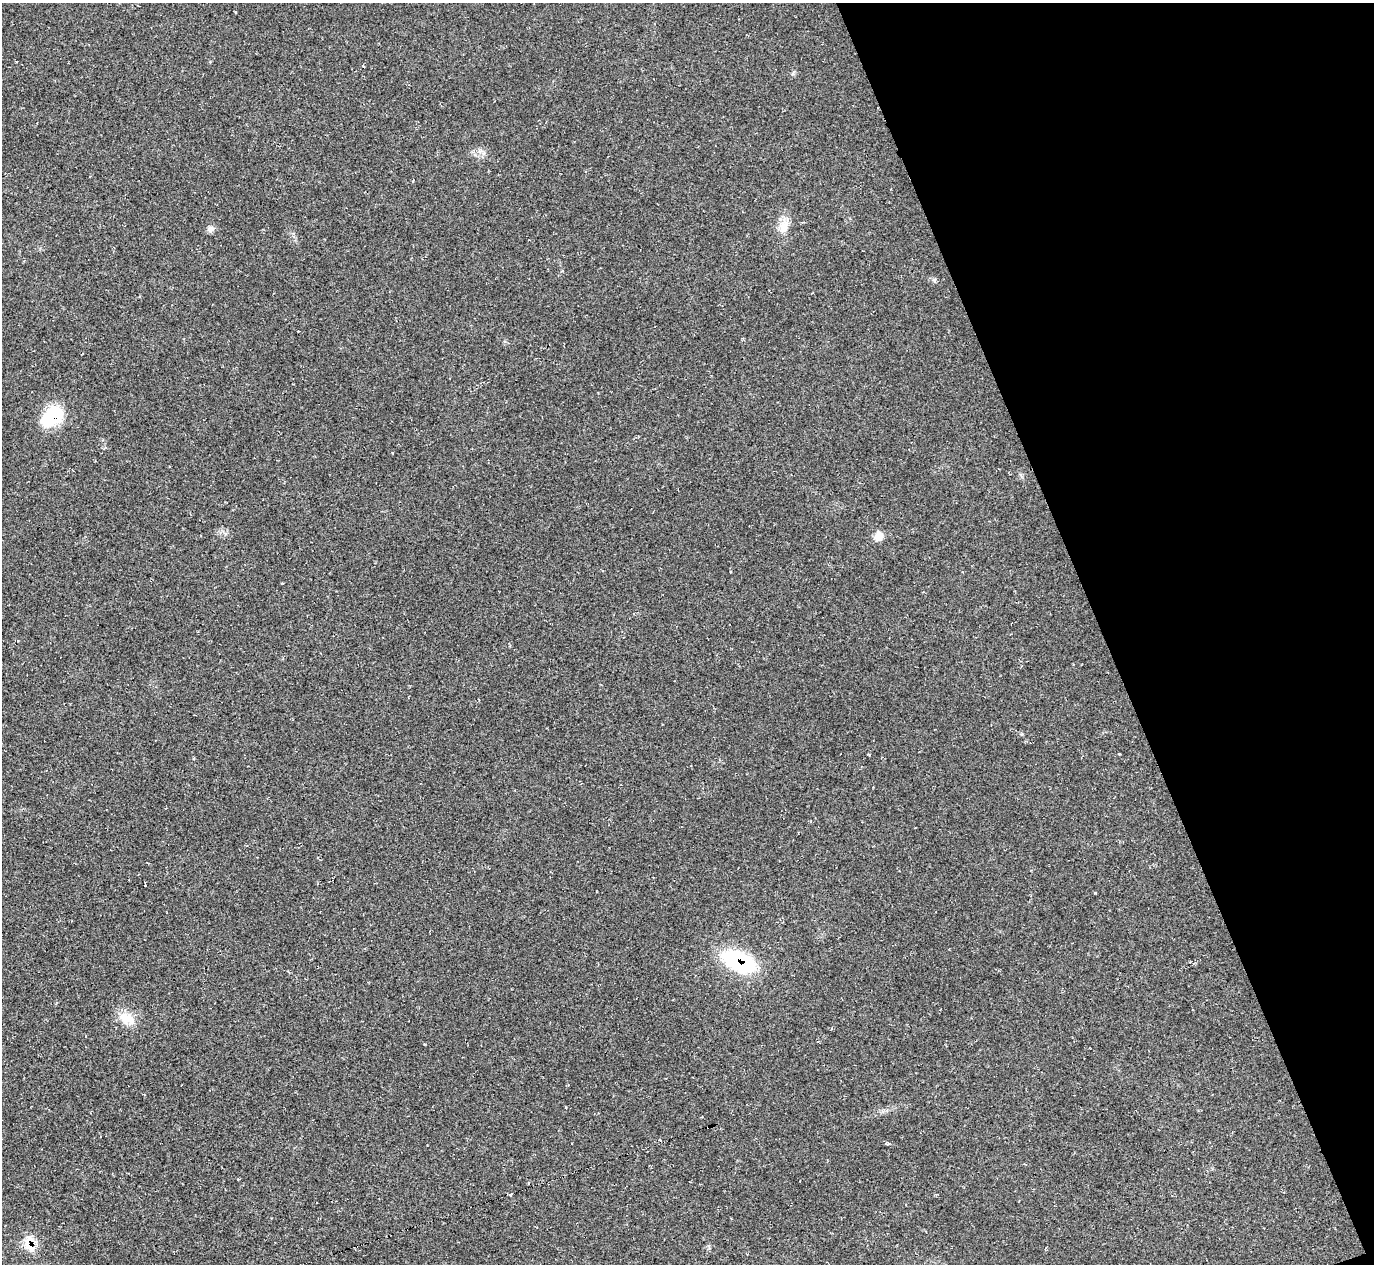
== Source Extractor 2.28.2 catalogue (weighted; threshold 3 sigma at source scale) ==
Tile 12 of 4 x 4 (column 4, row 3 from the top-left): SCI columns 4121-5492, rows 1543-2804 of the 5492 x 5478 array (HDU 1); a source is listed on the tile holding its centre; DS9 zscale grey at full resolution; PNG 1376 x 1266 px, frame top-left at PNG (2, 3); no overlay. Shown black and unused: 20% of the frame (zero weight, under 2 of 3 exposures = <1% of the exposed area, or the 3 px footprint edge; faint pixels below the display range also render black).
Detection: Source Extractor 2.28.2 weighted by HDU 2 'WHT'; one run over the whole footprint, this tile lists its part. Background 0.0477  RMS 0.0067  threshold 0.0303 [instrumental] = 3 sigma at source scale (4.5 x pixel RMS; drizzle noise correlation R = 1.50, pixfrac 1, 0.05/0.05 arcsec/px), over >= 5 px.
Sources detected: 14; all 14 listed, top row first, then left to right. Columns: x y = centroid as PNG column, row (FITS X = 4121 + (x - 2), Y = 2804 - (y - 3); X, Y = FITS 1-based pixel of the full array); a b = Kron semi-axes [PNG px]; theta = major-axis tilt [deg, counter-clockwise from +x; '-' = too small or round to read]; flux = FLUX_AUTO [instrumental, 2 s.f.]
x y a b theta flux
363 66 3 2 - 0.64
784 226 21 11 75 8.7
211 229 9 8 - 2.6
934 280 5 5 - 1.2
52 416 25 18 45 30
879 536 12 10 68 5.6
1022 734 5 4 - 0.77
145 885 3 2 - 1
1095 893 4 3 - 0.54
738 961 34 18 -24 65
127 1018 23 14 -32 12
708 1127 3 2 - 35
510 1194 3 3 - 8.3
29 1244 18 11 -72 13
Overlapping masked pixels (flux is a lower limit): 4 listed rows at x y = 52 416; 738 961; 708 1127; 29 1244
Unlisted compact peaks at least as high as the median listed source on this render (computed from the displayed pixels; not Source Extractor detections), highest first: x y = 1119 754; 869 755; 793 73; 425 1044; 483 153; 566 1107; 282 583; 887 1144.